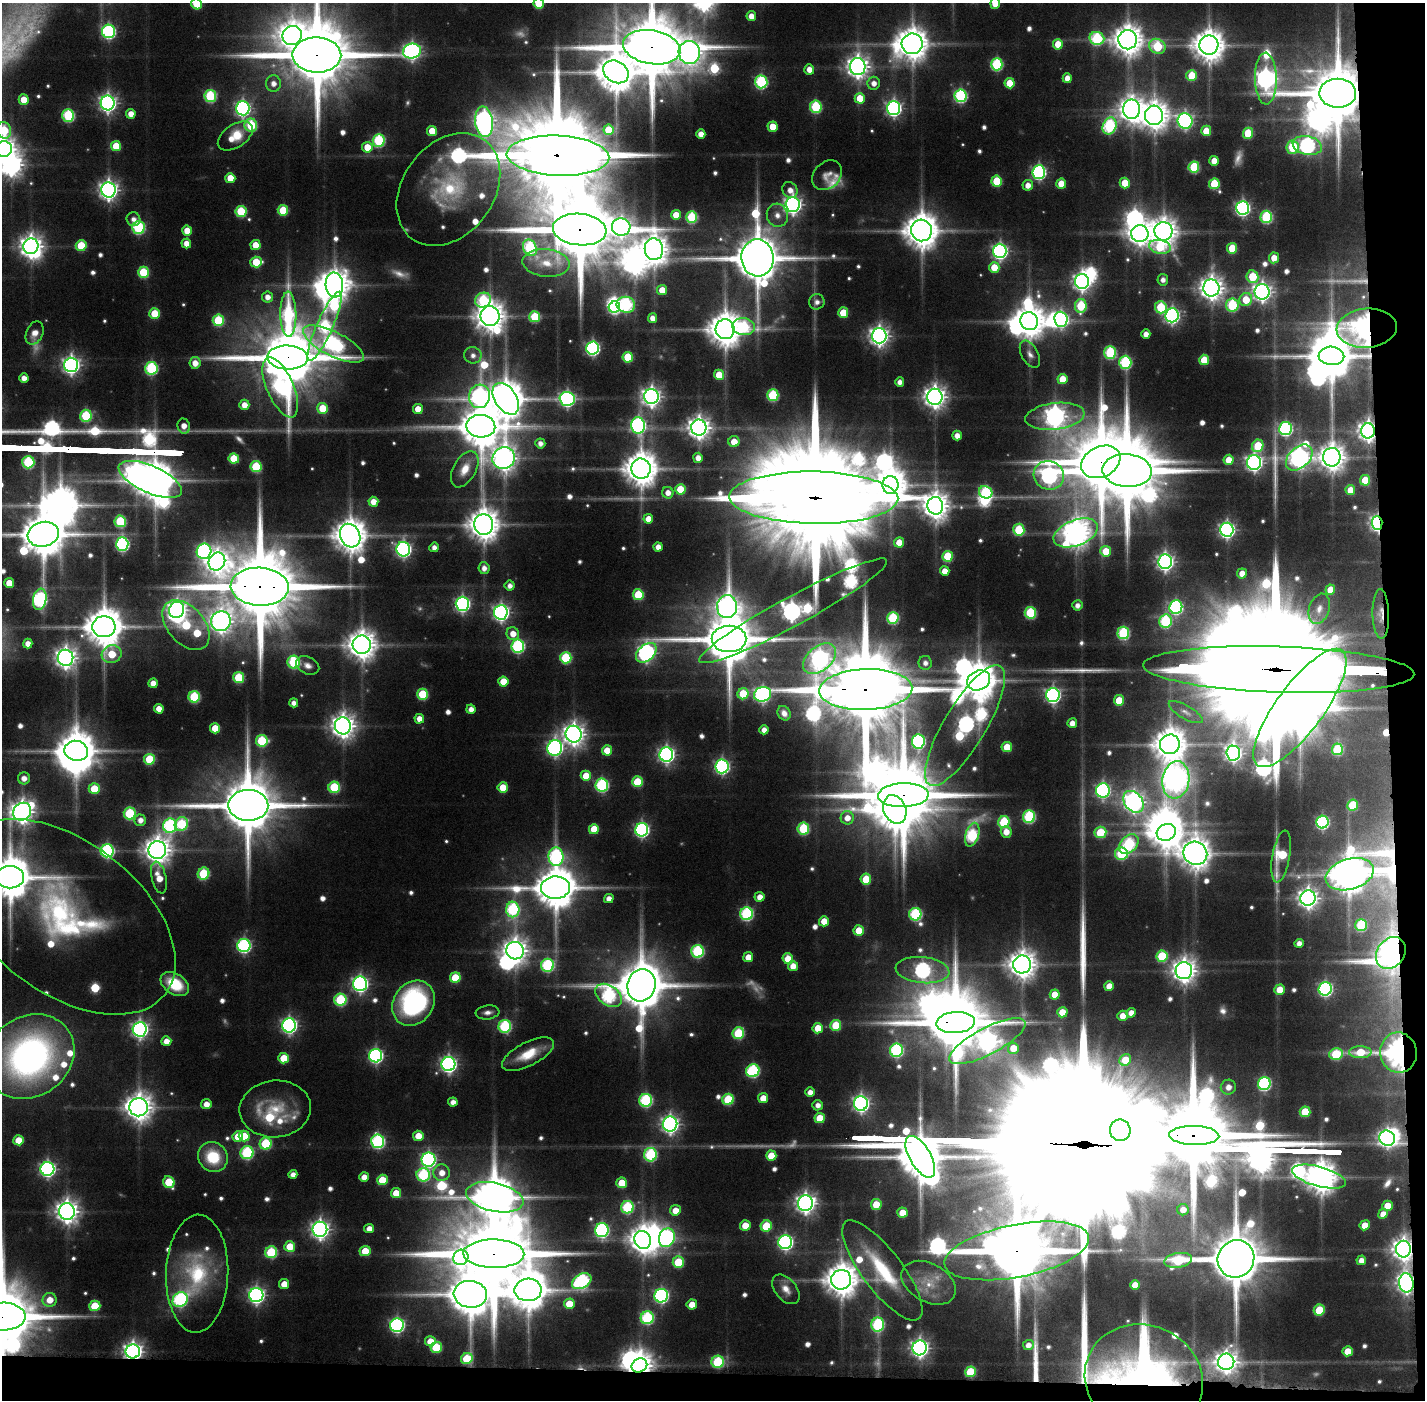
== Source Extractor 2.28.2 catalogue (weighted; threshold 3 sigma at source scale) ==
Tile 9 of 3 x 3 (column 3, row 3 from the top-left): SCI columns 2847-4269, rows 34-1431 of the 4269 x 4258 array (HDU 1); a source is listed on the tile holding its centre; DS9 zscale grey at full resolution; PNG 1427 x 1402 px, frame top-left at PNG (2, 3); each listed source drawn as its Kron ellipse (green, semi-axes under 4 px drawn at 4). Shown black and unused: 5% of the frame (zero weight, under 5 of 10 exposures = <1% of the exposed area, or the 3 px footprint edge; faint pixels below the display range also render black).
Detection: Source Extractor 2.28.2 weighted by HDU 2 'WHT'; one run over the whole footprint, this tile lists its part. Background 0.0951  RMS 0.0064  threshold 0.0262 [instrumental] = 3 sigma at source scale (4.09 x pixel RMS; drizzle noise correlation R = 1.36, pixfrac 0.8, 0.05/0.05 arcsec/px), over >= 5 px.
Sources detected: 707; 20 too faint to see at this stretch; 32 inside a brighter object's white glare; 2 cosmic-ray / hot-pixel residue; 6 long thin detections or spike segments (spike, bleed or trail) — neither listed nor drawn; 21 inside a brighter listed object's ellipse — not listed separately; of the other 626, all 500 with FLUX_AUTO >= 3.88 (the completeness limit of this list) listed and drawn (126 fainter detections not listed), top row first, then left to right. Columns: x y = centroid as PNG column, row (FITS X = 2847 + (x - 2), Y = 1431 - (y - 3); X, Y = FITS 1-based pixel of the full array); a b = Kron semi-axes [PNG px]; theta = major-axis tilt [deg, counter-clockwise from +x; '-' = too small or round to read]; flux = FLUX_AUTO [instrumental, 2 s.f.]
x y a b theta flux
539 3 5 5 - 28
995 3 5 5 - 13
197 4 6 5 - 23
751 16 5 4 - 7.1
109 31 7 6 - 130
292 35 10 9 - 840
1097 38 7 6 - 76
1128 40 9 9 - 1200
912 44 10 10 - 1400
1058 44 5 5 - 16
1209 45 9 9 - 1400
1157 46 8 7 - 45
652 47 29 17 -10 8500
412 51 9 7 13 270
689 52 11 10 - 650
317 55 24 17 -1 8700
997 64 6 6 - 74
858 67 8 8 - 590
809 69 5 5 - 6.9
616 72 13 10 -32 2300
1192 76 5 5 - 26
1067 78 5 4 - 7.8
1266 79 26 11 -89 430
761 82 6 6 - 97
273 83 8 7 - 5.6
874 83 6 6 - 5.3
1010 83 5 5 - 18
1338 93 18 14 1 5900
210 96 6 6 - 66
961 96 6 6 - 100
860 98 5 5 - 16
24 100 5 5 - 12
108 103 7 7 - 300
816 107 6 5 - 61
243 108 7 6 - 210
894 108 7 6 - 220
1132 109 10 8 89 770
131 114 5 4 - 7.7
68 115 6 6 - 74
1154 115 10 9 - 1000
1185 121 8 7 - 210
484 122 15 9 -84 440
251 125 6 6 - 47
1110 126 9 6 67 110
773 127 5 5 - 12
4 130 8 7 - 33
608 130 5 5 - 21
432 131 5 5 - 14
1206 131 5 5 - 15
1248 133 5 5 - 32
701 134 5 4 - 6.9
235 136 20 11 34 19
379 140 6 6 - 74
1307 145 15 9 -12 180
116 146 5 5 - 20
367 147 5 5 - 14
1293 147 6 6 - 46
3 149 8 8 - 610
558 156 51 20 -2 22000
1214 161 5 5 - 11
1194 167 5 5 - 50
1039 172 7 6 - 170
827 175 16 13 46 5.5
230 178 5 5 - 14
997 181 5 5 - 29
1125 183 5 5 - 18
1061 184 5 5 - 15
1214 184 5 5 - 34
1028 185 5 5 - 6.2
448 189 61 45 53 81
108 190 7 7 - 400
790 190 8 7 - 6.1
793 204 7 7 - 340
1243 208 7 6 - 190
283 210 5 5 - 28
241 211 5 5 - 38
676 215 5 5 - 11
777 215 12 10 -68 6.5
692 217 5 5 - 53
1266 217 6 6 - 71
133 219 7 6 - 4.5
138 227 6 6 - 89
621 227 9 8 - 310
580 229 27 16 -5 10000
921 230 11 10 - 1800
187 231 5 5 - 13
1163 231 9 9 - 910
1140 234 8 8 - 670
186 243 5 4 - 7.2
255 245 5 5 - 13
31 246 8 7 - 610
81 246 5 5 - 28
1160 247 11 6 -12 33
530 248 8 6 -64 85
1232 248 5 5 - 23
654 249 11 9 -83 1000
1000 251 7 6 - 230
757 258 18 16 -83 4100
1274 258 5 5 - 9.7
256 262 6 5 - 25
546 263 24 14 -5 16
994 267 5 5 - 15
143 272 5 5 - 36
1252 277 6 6 - 31
1163 280 5 5 - 4
1082 281 7 7 - 350
334 285 12 9 -86 1200
1211 288 8 8 - 700
662 290 5 5 - 12
1262 292 8 7 - 380
267 297 5 5 - 5.6
483 300 8 7 - 60
1246 300 7 6 - 18
817 302 8 7 - 4
626 305 9 8 - 110
1232 305 6 6 - 64
1081 306 7 5 83 44
614 307 6 5 - 85
1161 307 6 6 - 38
843 313 5 5 - 20
155 314 5 5 - 23
288 314 23 8 -89 94
1172 315 7 6 - 210
490 316 10 9 - 1100
535 317 5 5 - 40
652 318 5 4 - 5.9
1061 319 7 6 - 190
218 320 6 5 - 42
1029 321 9 8 - 1300
325 326 37 8 66 140
744 327 11 8 -9 65
1367 328 30 19 4 600
725 329 10 9 - 1600
35 333 12 8 66 6.3
1146 334 4 4 - 5.9
879 336 7 7 - 440
333 344 33 12 -27 180
592 348 6 6 - 160
1110 352 6 6 - 71
1030 354 15 8 -62 4.5
473 355 8 8 - 4.6
1331 356 13 9 -3 2900
288 357 20 12 -2 6900
628 357 5 5 - 30
1204 360 5 5 - 21
1125 362 6 6 - 85
195 363 6 5 - 8.1
71 365 7 7 - 320
151 368 6 6 - 86
719 375 5 5 - 17
24 378 4 4 - 5.7
1062 379 5 5 - 14
900 382 4 4 - 4.6
280 387 32 13 -66 140
773 395 6 5 - 56
479 396 12 10 75 230
651 396 7 7 - 400
935 397 8 7 - 590
506 399 17 11 -57 2100
567 399 7 7 - 200
244 405 5 5 - 7.7
323 408 5 5 - 23
418 409 5 5 - 11
86 416 6 6 - 51
1055 416 30 13 7 500
638 425 8 7 - 180
184 426 7 6 - 6.9
481 426 14 11 -4 2800
699 428 8 8 - 600
1285 429 6 6 - 130
1368 431 7 6 - 470
957 435 5 4 - 5.7
734 442 5 5 - 11
540 443 5 5 - 4.4
1258 446 6 5 - 30
1332 457 9 8 - 880
504 458 11 10 - 770
698 458 5 5 - 5.6
1299 458 15 10 43 470
234 459 5 5 - 24
1228 460 5 5 - 10
28 462 6 6 - 66
1101 462 21 15 26 6300
1254 463 7 7 - 280
256 467 5 5 - 43
465 469 20 11 61 12
641 469 10 10 - 1600
1127 471 25 16 -4 8500
1049 475 15 14 - 220
150 479 34 13 -24 3000
1365 480 5 5 - 20
890 485 9 8 - 1400
680 489 5 5 - 24
1350 490 5 5 - 10
986 492 7 6 - 72
668 493 6 5 - 6.1
814 498 84 26 -1 43000
373 502 5 5 - 8.2
935 506 9 8 - 880
648 519 5 5 - 8.1
120 521 6 5 - 48
1377 523 7 5 -85 220
484 524 10 9 - 1300
1019 530 6 5 - 41
1227 530 7 6 - 240
1076 533 23 13 21 1000
43 534 16 12 14 3100
350 536 12 10 -64 1500
899 542 5 5 - 11
122 544 6 6 - 130
434 547 5 4 - 4.4
658 547 4 4 - 5.6
403 549 7 7 - 210
204 551 8 7 - 150
1106 551 5 5 - 18
948 556 5 5 - 35
217 562 9 8 - 470
1165 562 7 7 - 310
484 568 6 5 - 4.7
945 571 5 5 - 8.1
1242 573 5 5 - 7.6
9 583 5 5 - 12
510 586 5 5 - 4.3
260 587 29 19 -3 11000
1330 590 5 5 - 11
638 595 5 5 - 34
40 599 11 6 80 140
462 604 7 6 - 200
1077 605 5 5 - 4
727 607 11 10 - 570
1176 607 7 6 - 130
1319 609 15 10 72 6.6
177 610 8 7 - 420
793 611 106 14 28 650
501 612 7 7 - 270
1030 613 6 5 - 55
1381 614 25 8 -89 8.4
893 618 6 5 - 60
221 621 10 9 - 560
1165 621 7 6 - 70
186 625 29 18 -48 52
104 627 11 10 - 2100
1123 633 6 6 - 74
513 634 6 6 - 8.8
729 639 17 13 0 4900
28 643 5 4 - 5.9
362 645 9 9 - 1100
518 646 6 6 - 110
646 653 12 8 41 270
112 654 10 8 16 24
65 658 8 8 - 510
566 658 6 5 - 47
819 659 19 12 41 290
294 662 6 6 - 62
925 663 7 6 - 4.1
308 665 12 8 -25 4.8
1279 670 136 23 -2 77000
239 677 5 5 - 37
979 680 12 9 27 1900
503 682 5 5 - 16
153 683 5 4 - 7.3
866 689 46 20 2 14000
423 694 5 5 - 37
743 694 5 5 - 26
763 694 8 7 - 190
1053 695 7 7 - 210
194 697 5 5 - 52
1119 700 5 5 - 20
294 703 4 4 - 4.2
1300 708 71 23 54 3700
159 709 5 4 - 7.7
471 709 4 4 - 5.1
1186 712 19 6 -30 4.5
784 713 7 6 - 4.2
419 719 5 5 - 7.4
1072 723 5 4 - 6.5
343 726 8 8 - 700
965 726 69 21 59 360
215 728 5 5 - 16
764 730 4 4 - 4.8
574 734 8 8 - 560
262 741 6 6 - 42
918 741 7 6 - 130
1170 744 10 9 - 1400
1007 747 5 5 - 18
555 748 8 7 - 220
1337 749 6 5 - 47
607 750 5 5 - 13
76 751 12 10 -13 2000
1233 753 7 7 - 300
666 754 7 7 - 250
149 759 5 5 - 32
722 766 7 6 - 170
586 776 5 5 - 14
24 778 6 6 - 5.8
1176 780 19 13 81 400
637 782 5 5 - 29
602 785 6 6 - 100
334 787 5 5 - 47
503 787 5 5 - 15
94 789 5 5 - 20
1103 790 7 6 - 170
903 795 25 12 2 7700
1133 802 12 9 -50 450
248 805 20 15 -1 5900
1353 805 5 5 - 29
895 809 15 11 -67 2100
22 812 9 8 - 640
130 813 6 6 - 56
1029 817 6 6 - 82
847 818 6 6 - 7.4
140 820 5 5 - 5.2
1004 822 6 5 - 49
1322 822 6 6 - 120
181 824 7 6 - 45
170 826 7 6 - 110
803 828 6 5 - 53
594 829 5 5 - 18
642 830 7 6 - 160
1006 832 6 5 - 8
1100 832 6 5 - 31
1166 832 10 8 24 1200
972 835 12 6 72 87
1129 844 11 8 44 82
157 850 9 9 - 890
107 851 6 6 - 120
1195 853 12 11 - 1300
1121 854 6 6 - 52
556 857 9 7 -85 120
1281 857 26 9 80 37
203 874 6 5 - 42
1350 874 25 15 16 1900
10 877 14 11 0 3000
159 877 16 7 -76 12
866 879 5 5 - 21
555 888 14 11 2 2600
760 897 5 5 - 6.8
609 898 5 4 - 5.4
1308 898 8 7 - 450
513 909 8 6 89 92
747 914 6 6 - 100
915 914 6 6 - 78
65 917 127 75 -38 200
824 921 5 5 - 11
1361 925 6 5 - 47
859 931 5 5 - 19
1299 943 4 4 - 4.6
244 946 6 6 - 130
515 951 9 8 - 710
697 951 6 6 - 81
1391 953 17 13 54 690
1162 956 6 5 - 41
748 957 5 5 - 10
788 959 5 5 - 12
1022 964 9 9 - 970
547 965 6 6 - 87
793 966 5 5 - 7.9
922 970 27 13 -6 170
1184 971 8 8 - 700
455 977 5 5 - 25
175 984 15 10 -33 27
360 984 7 7 - 230
641 985 16 14 74 4100
1109 986 5 5 - 9.2
1325 989 7 6 - 160
1280 990 5 5 - 13
1055 994 5 5 - 13
609 995 15 10 -34 120
340 1000 6 6 - 60
413 1003 24 20 54 120
487 1012 12 7 7 3.9
1062 1012 5 5 - 14
1131 1013 5 4 - 6.3
1123 1016 5 5 - 7.5
956 1022 19 10 4 5700
289 1025 7 7 - 220
836 1025 5 5 - 30
505 1026 6 6 - 81
818 1028 5 5 - 15
140 1029 7 7 - 270
738 1033 6 5 - 48
166 1041 5 5 - 7.1
987 1041 42 13 28 430
1013 1048 5 5 - 13
896 1050 6 6 - 100
1360 1052 11 6 1 18
1399 1053 20 18 -81 180
528 1054 28 12 27 18
1336 1054 7 5 13 39
376 1056 7 6 - 160
30 1057 47 40 35 300
284 1058 5 5 - 17
1125 1060 6 5 - 15
448 1064 7 7 - 250
753 1071 7 6 - 91
1264 1084 6 6 - 110
1228 1087 7 7 - 6.7
810 1092 5 5 - 5.8
763 1098 5 5 - 11
728 1099 6 5 - 43
646 1100 6 6 - 94
453 1102 5 4 - 5
861 1103 7 7 - 280
206 1104 5 5 - 7.2
818 1105 5 5 - 4.7
139 1107 9 9 - 920
275 1109 36 28 6 31
1305 1112 5 5 - 24
820 1118 5 5 - 17
670 1124 7 7 - 330
1120 1130 11 10 - 1900
1194 1135 25 9 -1 11000
238 1136 5 5 - 15
244 1136 5 5 - 16
418 1136 5 5 - 11
1387 1138 8 7 - 290
19 1140 5 5 - 16
378 1141 7 6 - 120
266 1143 6 6 - 45
247 1153 6 6 - 82
650 1155 7 6 - 84
771 1156 5 5 - 18
213 1157 15 14 - 30
920 1157 23 10 -60 3400
428 1160 7 7 - 170
47 1169 7 7 - 200
442 1173 8 8 - 8.2
293 1174 4 4 - 5
423 1175 7 6 - 75
364 1177 5 5 - 7.6
1319 1177 28 10 -15 1500
382 1180 5 5 - 20
169 1182 6 5 - 30
622 1183 5 5 - 18
396 1193 5 5 - 12
495 1197 29 14 -12 2800
805 1203 8 7 - 440
876 1204 5 5 - 14
1387 1206 5 5 - 13
627 1207 6 6 - 66
675 1210 5 5 - 9.7
1183 1210 6 5 - 6.6
67 1211 8 8 - 630
902 1213 5 5 - 12
1383 1214 5 4 - 6.8
745 1225 5 5 - 13
1365 1225 5 5 - 10
766 1226 5 5 - 29
320 1229 7 7 - 370
369 1229 5 4 - 6.5
602 1230 7 6 - 140
667 1238 9 7 72 150
643 1240 9 8 - 900
785 1242 7 7 - 190
290 1247 5 5 - 19
1403 1249 8 7 - 610
365 1251 5 5 - 17
1017 1251 73 26 11 8900
271 1252 6 6 - 51
494 1254 30 14 -1 11000
461 1257 8 7 - 280
1236 1259 19 18 - 6000
1178 1260 14 7 9 53
1361 1260 5 4 - 6.1
678 1262 6 5 - 31
882 1270 61 20 -53 51
197 1274 59 31 88 63
841 1280 10 9 - 1400
582 1281 10 7 31 120
929 1283 29 19 -29 20
1406 1283 9 7 -81 420
284 1284 5 5 - 11
1135 1285 5 4 - 12
786 1289 17 10 -51 7.7
528 1290 13 11 2 2300
470 1294 17 13 -5 3000
256 1295 7 7 - 250
661 1296 7 6 - 160
50 1300 7 7 - 11
180 1300 8 7 - 110
569 1304 5 5 - 14
692 1304 5 5 - 9.9
95 1306 5 5 - 28
1319 1310 5 5 - 30
3 1317 23 14 1 7300
647 1318 6 6 - 82
397 1325 7 6 - 160
878 1325 7 6 - 79
430 1341 5 5 - 10
1028 1345 5 5 - 5
436 1347 5 5 - 29
920 1348 7 7 - 350
133 1351 7 7 - 420
1348 1351 5 5 - 12
467 1358 6 5 - 29
718 1362 6 6 - 57
1226 1362 8 8 - 550
639 1365 8 6 32 820
970 1372 5 5 - 32
1144 1380 60 54 -27 200
Overlapping masked pixels (flux is a lower limit): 33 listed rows (the first 20) at x y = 652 47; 317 55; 1338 93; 558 156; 580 229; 1367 328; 288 357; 280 387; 1368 431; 1101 462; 1127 471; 814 498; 1377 523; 260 587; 1381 614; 1279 670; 866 689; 965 726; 903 795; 1350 874
Isophote crosses this tile's border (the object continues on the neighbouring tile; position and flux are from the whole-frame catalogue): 12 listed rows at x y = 539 3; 995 3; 197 4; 652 47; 317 55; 4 130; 3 149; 43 534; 10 877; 65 917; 30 1057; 3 1317
Unlisted compact peaks at least as high as the median listed source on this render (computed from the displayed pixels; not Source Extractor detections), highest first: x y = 98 431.